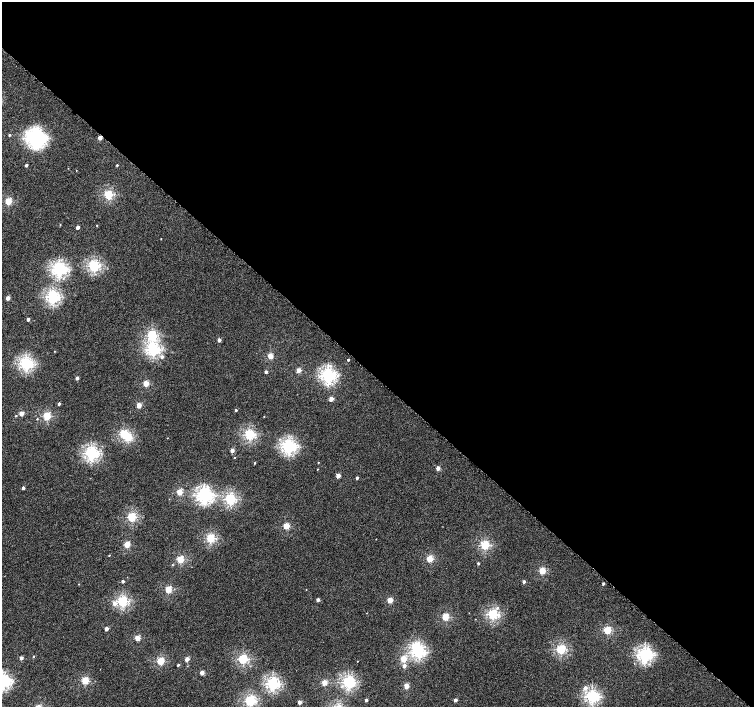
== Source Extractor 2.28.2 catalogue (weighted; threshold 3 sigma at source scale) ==
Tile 3 of 4 x 4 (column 3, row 1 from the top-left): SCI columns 3029-4532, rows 4481-5890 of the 6052 x 6055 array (HDU 1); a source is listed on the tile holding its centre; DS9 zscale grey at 2 x 2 block average (1 PNG px = mean of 2 x 2 image px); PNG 756 x 709 px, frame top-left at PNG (2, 2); no overlay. Shown black and unused: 54% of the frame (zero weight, under 4 of 8 exposures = <1% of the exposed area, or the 3 px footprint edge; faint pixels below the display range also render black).
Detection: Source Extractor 2.28.2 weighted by HDU 2 'WHT'; one run over the whole footprint, this tile lists its part. Background 3.80e-04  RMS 0.0014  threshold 0.00553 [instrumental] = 3 sigma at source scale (4.09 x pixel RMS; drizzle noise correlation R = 1.36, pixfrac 0.8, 0.0396/0.0396 arcsec/px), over >= 5 px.
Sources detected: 103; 2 inside a brighter object's white glare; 1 cosmic-ray / hot-pixel residue — not listed; the other 100 listed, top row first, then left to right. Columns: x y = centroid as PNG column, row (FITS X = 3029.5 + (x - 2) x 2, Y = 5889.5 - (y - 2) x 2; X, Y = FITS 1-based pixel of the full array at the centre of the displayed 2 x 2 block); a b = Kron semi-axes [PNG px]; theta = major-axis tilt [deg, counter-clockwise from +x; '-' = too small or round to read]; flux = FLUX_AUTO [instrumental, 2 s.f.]
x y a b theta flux
9 135 2 2 - 0.31
38 138 5 4 - 45
26 165 2 2 - 0.59
117 165 2 2 - 0.3
108 195 3 3 - 16
8 201 3 3 - 8.5
97 225 2 2 - 0.15
78 227 2 2 - 1.5
161 239 2 2 - 0.1
94 266 3 3 - 29
59 269 4 4 - 44
53 297 4 3 - 38
8 298 3 2 - 2.2
28 319 2 2 - 0.87
152 335 3 3 - 19
219 340 2 2 - 1.4
153 349 4 4 - 37
270 356 3 2 - 5.1
162 357 3 3 - 0.82
348 360 2 2 - 0.53
26 363 4 3 - 40
299 370 3 2 - 3.5
266 372 2 2 - 0.87
328 375 4 4 - 50
77 378 2 2 - 1.1
146 383 3 2 - 6.1
331 399 3 2 - 2.9
59 404 2 2 - 0.61
139 405 3 2 - 4.2
236 410 2 2 - 0.48
21 413 3 2 - 3.1
16 416 2 2 - 0.21
47 416 3 3 - 13
37 419 3 2 - 0.16
123 434 3 3 - 12
249 434 3 3 - 25
128 437 3 3 - 11
167 438 2 2 - 0.089
288 447 4 4 - 44
232 450 2 2 - 1.9
91 453 4 3 - 41
235 457 2 2 - 0.12
255 463 2 2 - 0.22
438 468 2 2 - 2.2
317 469 2 2 - 0.13
338 476 2 2 - 3
357 478 2 2 - 0.96
23 488 2 2 - 1.1
179 492 3 2 - 6.6
204 495 4 4 - 53
230 499 3 3 - 27
132 517 3 3 - 17
286 526 3 2 - 7.2
210 538 3 3 - 17
127 544 3 2 - 6.8
485 545 3 3 - 17
109 555 2 2 - 0.16
180 559 3 3 - 11
430 559 3 2 - 8.3
478 563 2 2 - 0.53
542 571 3 2 - 8.2
123 581 2 2 - 0.85
524 582 2 2 - 0.8
603 583 2 2 - 0.62
168 589 3 2 - 9.2
318 600 2 2 - 1.2
390 600 3 2 - 4.7
123 601 3 3 - 25
114 603 3 3 - 1.5
497 608 3 3 - 0.39
493 614 3 3 - 25
445 617 3 2 - 10
106 629 2 2 - 2.1
607 630 3 3 - 12
137 638 2 2 - 4.8
561 649 3 3 - 20
419 652 4 3 - 28
645 655 4 4 - 48
33 656 2 2 - 0.16
21 658 2 2 - 1.4
187 659 2 2 - 3
243 659 3 3 - 20
403 659 3 2 - 7.7
160 661 3 3 - 11
357 661 2 2 - 0.12
178 665 2 2 - 0.39
404 666 3 2 - 1.1
202 673 2 2 - 2.8
2 681 4 4 - 51
85 681 3 3 - 9.7
348 682 3 3 - 36
273 683 3 3 - 39
324 683 3 2 - 5.6
406 686 2 2 - 4.9
585 688 3 3 - 1.2
592 696 3 3 - 38
366 700 2 2 - 0.82
455 700 2 2 - 1.4
250 701 3 3 - 26
299 702 2 2 - 2.1
Isophote crosses this tile's border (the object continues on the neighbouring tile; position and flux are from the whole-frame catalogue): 1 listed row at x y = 2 681